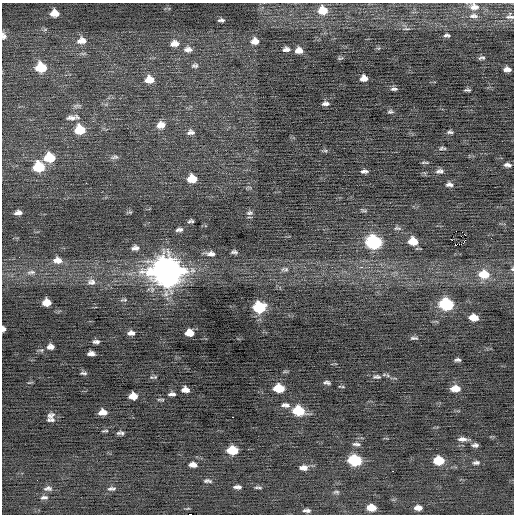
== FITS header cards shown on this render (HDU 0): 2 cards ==
NAXIS1  =                  512 / Axis length
NAXIS2  =                  512 / Axis length

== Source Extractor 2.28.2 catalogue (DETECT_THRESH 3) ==
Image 512 x 512 px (HDU 0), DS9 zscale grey, 1 PNG px = 1 image px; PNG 516 x 516 px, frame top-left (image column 1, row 512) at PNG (2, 3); no overlay
Background -0.0333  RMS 0.79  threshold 2.38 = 3 sigma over >= 5 px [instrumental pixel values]
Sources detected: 121; all 121 listed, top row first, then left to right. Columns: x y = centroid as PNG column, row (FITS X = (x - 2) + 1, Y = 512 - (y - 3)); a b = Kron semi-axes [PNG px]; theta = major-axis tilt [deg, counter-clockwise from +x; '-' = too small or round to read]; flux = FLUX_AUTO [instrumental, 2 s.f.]
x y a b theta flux
474 7 14 10 -5 450
323 10 10 9 - 830
54 13 8 6 -2 510
473 16 13 7 0 280
510 16 12 9 1 260
221 20 7 4 2 120
45 29 6 4 20 77
406 29 8 3 -5 79
447 35 6 3 4 120
4 36 9 6 -79 190
81 41 13 9 6 460
255 41 8 7 - 380
174 43 11 8 5 410
188 49 12 8 -2 320
286 49 8 5 8 200
299 50 8 6 -1 380
340 58 7 3 12 63
482 58 9 4 13 110
195 65 10 7 6 160
41 67 10 8 -4 1700
507 69 7 4 -3 260
364 78 6 6 - 310
149 80 10 8 4 690
394 89 9 5 -2 130
467 90 6 3 0 89
325 104 9 5 5 160
77 106 13 4 11 130
390 112 8 5 2 100
72 117 17 6 6 290
161 125 10 8 12 460
80 130 9 8 - 1500
191 132 10 7 1 230
450 132 8 4 -1 110
442 148 7 3 -3 97
325 151 6 4 -1 86
49 157 9 8 - 1600
114 157 11 5 10 150
425 162 7 2 0 76
507 165 8 4 -8 170
39 167 9 8 - 2100
364 171 7 4 3 150
440 171 10 6 4 190
192 179 8 7 - 900
86 183 2 2 - 220
449 184 9 6 -6 170
364 210 9 4 -14 82
18 213 8 5 5 240
249 213 9 7 2 140
189 221 9 5 41 110
397 228 10 5 -2 120
181 229 7 5 34 110
178 230 6 5 - 96
465 235 2 2 - 590
465 240 3 2 - 81
413 241 9 7 -9 830
374 242 9 8 - 7100
455 244 3 3 - 290
461 244 2 2 - 250
135 248 9 6 8 210
234 252 7 4 -5 120
211 254 11 6 -1 250
57 260 10 7 -4 400
361 267 3 2 - 440
285 269 11 5 -1 170
512 269 5 4 - 70
167 271 13 11 -11 77000
31 272 13 6 7 230
484 274 12 9 -6 1100
91 282 12 8 -2 270
124 300 10 4 -4 89
47 302 7 6 - 630
446 304 9 7 -7 5200
259 307 9 7 -2 3300
473 317 8 5 -5 710
3 329 5 3 - 210
131 333 7 5 0 220
189 333 7 6 - 600
414 338 11 5 -3 120
96 342 7 4 3 160
50 347 8 6 3 260
91 353 7 4 -3 230
457 360 6 3 1 120
84 373 7 4 -1 100
151 377 7 4 16 92
377 377 12 6 1 190
29 383 6 4 19 68
327 383 7 3 -14 120
279 388 9 6 -5 1400
455 388 10 6 -2 590
185 390 8 5 -5 320
172 394 9 4 3 160
133 396 7 6 - 550
159 399 8 4 6 67
285 405 11 6 -10 200
298 411 10 7 -10 2200
103 412 7 5 1 410
51 415 10 7 19 210
51 420 10 5 3 160
105 431 8 2 6 65
120 433 6 3 0 130
463 439 12 4 -2 250
356 444 10 4 -1 140
475 445 7 5 -8 150
232 450 9 6 -4 1400
355 460 9 7 -6 3800
439 461 8 6 0 1600
476 463 9 5 4 150
193 465 9 5 -6 270
304 468 11 6 0 290
393 471 2 2 - 240
208 481 10 5 -5 130
237 487 8 4 0 170
258 487 11 3 -2 97
48 488 11 6 5 180
111 489 10 5 2 140
336 492 9 5 -8 95
44 497 10 5 4 140
371 508 8 5 -2 700
418 508 7 5 3 320
307 510 9 4 -3 160
190 514 4 2 - 1500
At the frame edge (FLAGS 8, measured only in part): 6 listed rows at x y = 474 7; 510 16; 4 36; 512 269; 3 329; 190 514